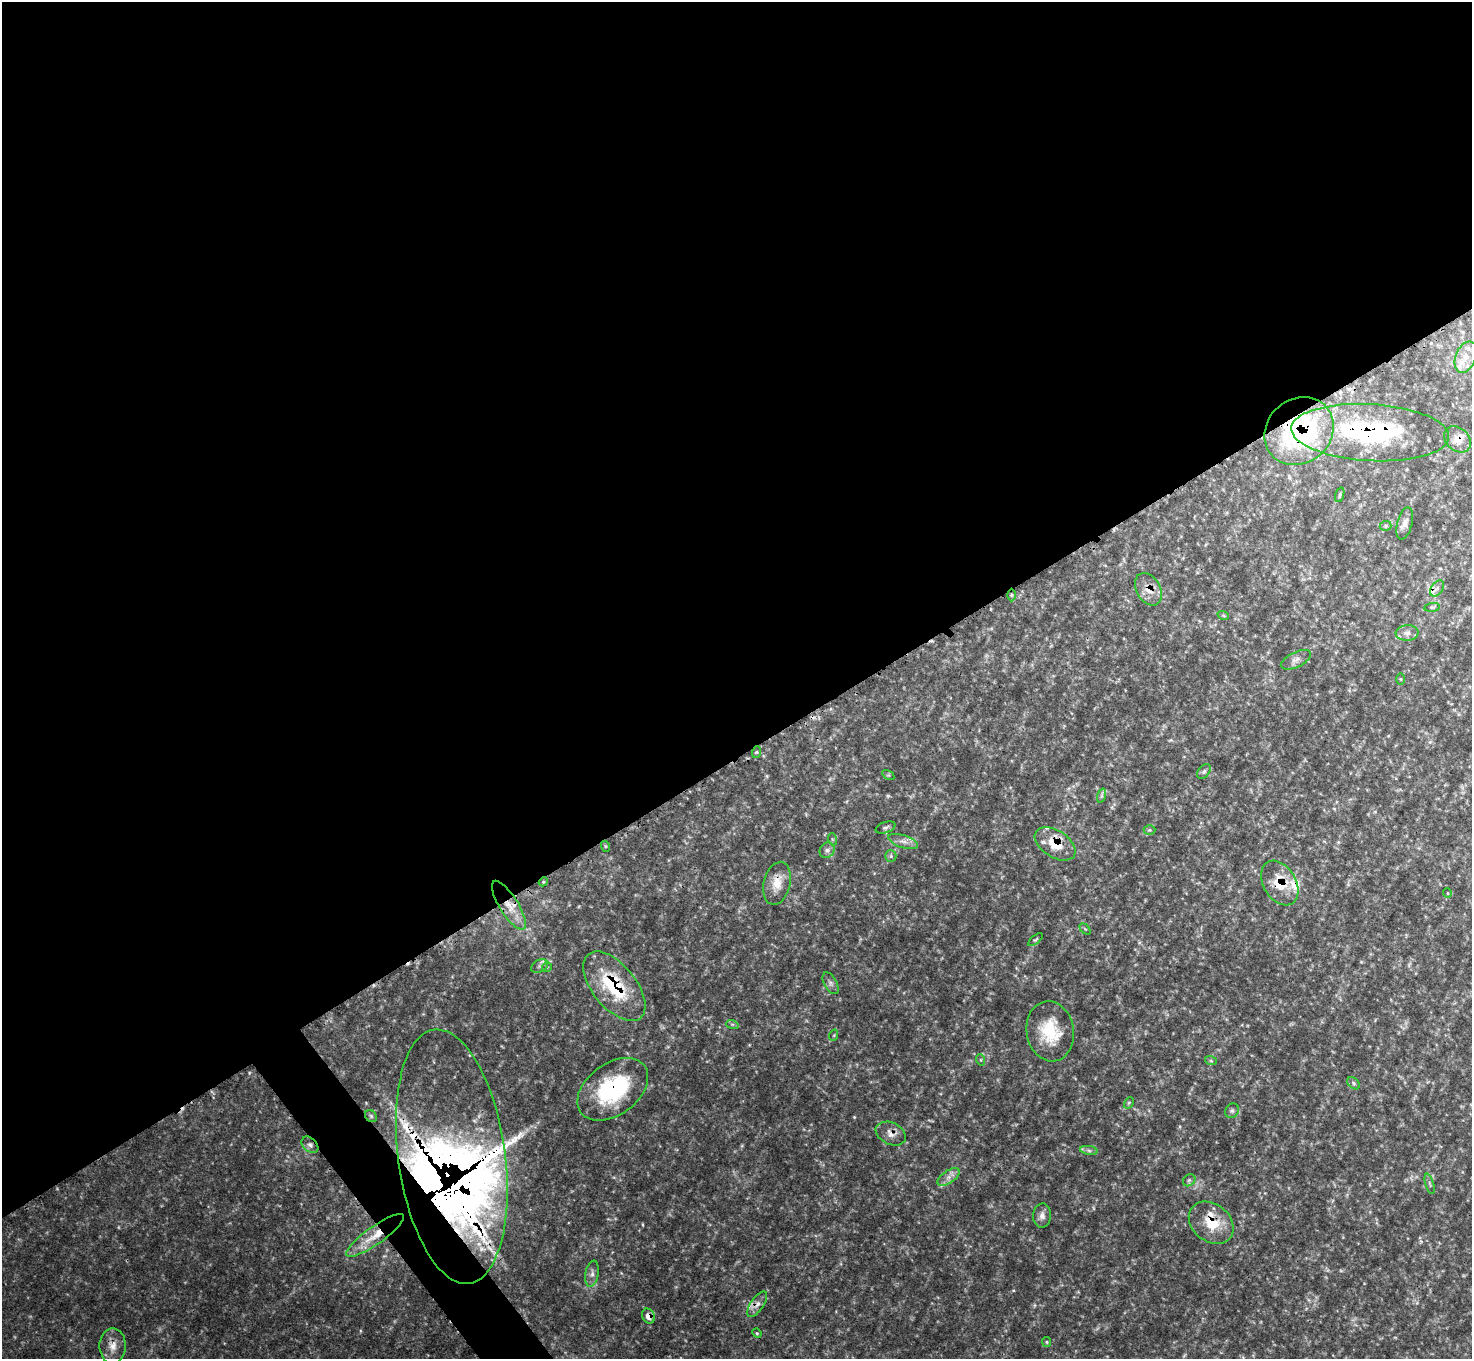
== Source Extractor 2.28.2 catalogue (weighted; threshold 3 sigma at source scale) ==
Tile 2 of 4 x 4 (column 2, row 1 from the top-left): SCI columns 1485-2954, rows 4246-5602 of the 5912 x 5912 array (HDU 1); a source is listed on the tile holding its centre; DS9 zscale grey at full resolution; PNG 1474 x 1361 px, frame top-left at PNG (2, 2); each listed source drawn as its Kron ellipse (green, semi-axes under 4 px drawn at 4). Shown black and unused: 57% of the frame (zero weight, under 3 of 4 exposures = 1% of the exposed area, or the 3 px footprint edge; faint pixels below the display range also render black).
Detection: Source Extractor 2.28.2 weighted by HDU 2 'WHT'; one run over the whole footprint, this tile lists its part. Background 0.146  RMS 0.0053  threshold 0.0238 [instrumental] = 3 sigma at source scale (4.5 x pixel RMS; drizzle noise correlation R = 1.50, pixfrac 1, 0.05/0.05 arcsec/px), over >= 5 px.
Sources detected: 82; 3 too faint to see at this stretch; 2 inside a brighter object's white glare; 3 cosmic-ray / hot-pixel residue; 1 long thin detection or spike segment (spike, bleed or trail) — neither listed nor drawn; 9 inside a brighter listed object's ellipse — not listed separately; the other 64 listed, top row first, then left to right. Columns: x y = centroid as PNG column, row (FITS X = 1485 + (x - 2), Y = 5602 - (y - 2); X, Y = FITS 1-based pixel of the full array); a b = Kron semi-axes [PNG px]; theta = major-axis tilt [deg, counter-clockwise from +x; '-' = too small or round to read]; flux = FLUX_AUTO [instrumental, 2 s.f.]
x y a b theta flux
1466 357 16 10 68 6.6
1299 431 36 32 41 89
1370 433 79 28 -3 75
1458 439 15 11 -40 5.5
1340 495 7 3 72 0.69
1405 523 16 7 76 3.1
1386 526 6 5 - 0.94
1437 588 9 6 54 2
1148 589 17 12 -61 6.1
1011 595 6 4 90 0.85
1432 607 8 4 7 0.78
1223 615 6 3 -20 0.62
1407 633 11 7 5 2.8
1296 660 16 7 26 2.9
1400 679 5 3 - 0.47
757 752 6 4 71 0.65
1204 771 8 5 50 1.3
888 775 7 4 -32 0.65
1101 796 7 4 72 1.1
885 828 10 5 18 1.3
1149 830 6 5 - 0.74
832 839 6 4 -71 0.69
903 841 15 6 -18 3.3
1055 844 22 13 -33 12
605 846 5 3 - 0.55
827 850 8 7 - 1.9
891 856 6 5 - 1.1
543 882 5 3 - 0.59
777 883 22 13 76 8.1
1280 883 24 16 -59 14
1447 893 5 3 - 0.45
509 905 28 9 -58 10
1085 929 6 4 -44 0.66
1035 940 8 3 40 0.7
540 966 9 6 27 1.8
547 967 5 5 - 0.72
831 983 12 6 -61 1.9
614 986 41 21 -51 41
732 1024 6 4 -18 0.84
1050 1031 30 23 -80 22
834 1035 6 3 72 0.59
981 1060 5 3 - 0.58
1211 1061 6 4 -19 0.71
1354 1083 7 5 -42 1.1
613 1089 40 25 36 51
1129 1103 6 4 60 0.83
1232 1111 7 6 - 1.4
371 1116 7 5 -46 0.96
891 1134 16 11 -25 4.1
310 1145 10 6 -44 2.2
1089 1150 9 4 -9 1.4
452 1157 128 53 -82 1300
948 1177 12 6 34 3.1
1189 1180 7 5 43 1.1
1430 1184 10 3 -75 1
1042 1216 12 9 84 3.1
1211 1223 24 18 -39 16
375 1235 34 9 35 12
592 1274 13 6 80 2.8
757 1304 15 6 56 3
648 1316 8 6 -64 3.9
757 1333 5 4 - 0.7
1047 1342 5 4 - 0.74
113 1346 18 13 89 6.4
Overlapping masked pixels (flux is a lower limit): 18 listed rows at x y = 1299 431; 1370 433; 1458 439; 1437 588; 1148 589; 1055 844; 777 883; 1280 883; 509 905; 614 986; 613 1089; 371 1116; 891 1134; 452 1157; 1211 1223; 375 1235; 757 1304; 648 1316
Isophote crosses this tile's border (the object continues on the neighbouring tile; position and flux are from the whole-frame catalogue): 1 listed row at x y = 1370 433
Unlisted compact peaks at least as high as the median listed source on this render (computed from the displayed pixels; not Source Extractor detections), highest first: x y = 854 1117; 249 1073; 1013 1290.